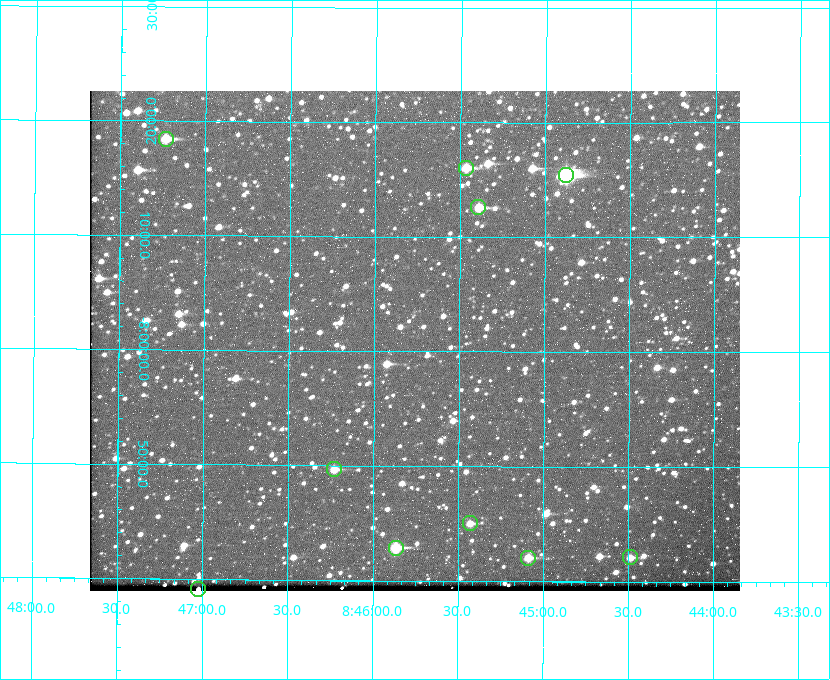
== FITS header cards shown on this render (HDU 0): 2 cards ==
NAXIS1  =                  650 / Width of table row in bytes
NAXIS2  =                  500 / Number of rows in table

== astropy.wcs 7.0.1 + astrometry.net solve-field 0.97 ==
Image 650 x 500 px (HDU 0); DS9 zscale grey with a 90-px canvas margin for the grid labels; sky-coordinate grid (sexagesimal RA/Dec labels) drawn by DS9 from the SOLVED WCS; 10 Tycho-2 reference stars matched to detected sources circled (green)
Header WCS: none
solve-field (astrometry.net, Tycho-2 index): SOLVED blind (the file carries no WCS)
Solved WCS: RA---TAN-SIP/DEC--TAN-SIP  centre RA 08:45:46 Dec -08:01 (131.44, -8.02 deg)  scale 5.24 arcsec/px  FOV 56.8' x 43.6'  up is +180 deg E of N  parity flipped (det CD > 0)
(file carries no celestial WCS; the grid is the blind solution)
Tycho-2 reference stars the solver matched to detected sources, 10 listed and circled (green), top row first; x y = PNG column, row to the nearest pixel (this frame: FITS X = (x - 90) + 1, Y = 500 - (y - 91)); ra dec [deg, ICRS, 3 dp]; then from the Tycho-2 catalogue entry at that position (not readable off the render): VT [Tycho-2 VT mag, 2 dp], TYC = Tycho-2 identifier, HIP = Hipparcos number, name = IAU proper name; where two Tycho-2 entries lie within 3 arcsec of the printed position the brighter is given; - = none
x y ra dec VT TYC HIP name
166 139 131.808 -8.307 9.64 5442-1713-1 - -
466 168 131.367 -8.267 10.01 5442-454-1 - -
566 175 131.219 -8.257 7.68 5442-1112-1 42924 -
478 207 131.348 -8.210 9.85 5442-617-1 - -
334 469 131.557 -7.828 10.76 5442-1179-1 - -
470 523 131.357 -7.750 10.86 5442-458-1 - -
396 548 131.466 -7.715 9.32 5442-1286-1 43006 -
630 557 131.122 -7.702 11.05 5442-69-1 - -
528 558 131.272 -7.701 10.67 5442-1279-1 - -
198 589 131.756 -7.652 10.62 5442-824-1 - -